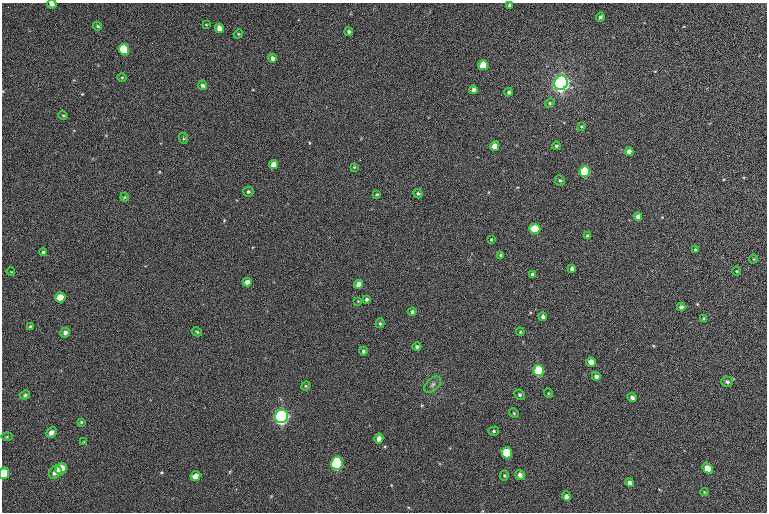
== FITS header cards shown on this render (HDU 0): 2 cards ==
NAXIS1  =                  765 /fastest changing axis
NAXIS2  =                  510 /next to fastest changing axis

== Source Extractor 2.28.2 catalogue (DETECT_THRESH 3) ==
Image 765 x 510 px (HDU 0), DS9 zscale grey, 1 PNG px = 1 image px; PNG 769 x 514 px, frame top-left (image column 1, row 510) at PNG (2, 3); each listed source drawn as its Kron ellipse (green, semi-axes under 4 px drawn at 4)
Background 1480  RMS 43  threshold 130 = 3 sigma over >= 5 px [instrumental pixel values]
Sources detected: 89; all 89 listed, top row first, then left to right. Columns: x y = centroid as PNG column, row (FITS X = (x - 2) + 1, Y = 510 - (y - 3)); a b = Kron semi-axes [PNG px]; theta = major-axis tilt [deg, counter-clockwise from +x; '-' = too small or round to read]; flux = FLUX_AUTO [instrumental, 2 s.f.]
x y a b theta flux
52 4 5 3 - 9.9e+03
509 5 4 3 - 6.6e+03
600 17 4 3 - 6.6e+03
206 24 4 2 - 2.0e+03
98 26 4 3 - 3.6e+03
219 28 5 4 - 2.1e+04
349 32 4 4 - 5.7e+03
238 34 5 4 - 2.9e+03
124 49 5 5 - 1.2e+05
272 58 4 4 - 9.8e+03
483 65 5 4 - 7.3e+04
122 77 5 3 - 2.7e+03
561 83 7 6 - 1.3e+06
202 85 5 4 - 7.4e+03
473 90 4 4 - 1.1e+04
509 92 4 4 - 6.0e+03
550 103 5 4 - 3.8e+03
63 115 5 3 - 2.8e+03
581 126 3 3 - 3.0e+03
183 138 5 3 - 3.0e+03
494 146 4 4 - 3.2e+04
556 146 4 4 - 5.0e+03
629 151 4 4 - 1.8e+04
274 165 4 4 - 2.9e+04
354 167 3 3 - 2.6e+03
585 172 5 5 - 2.2e+05
560 180 5 5 - 5.1e+03
248 192 5 5 - 5.3e+03
377 194 3 3 - 3.5e+03
418 194 5 4 - 4.7e+03
125 197 4 4 - 3.2e+03
638 216 4 4 - 1.6e+04
535 229 5 5 - 8.7e+04
587 236 4 3 - 6.7e+03
491 239 4 3 - 2.3e+03
695 249 4 4 - 4.4e+03
43 252 4 4 - 3.5e+03
501 255 4 4 - 6.1e+03
754 259 4 3 - 2.3e+03
572 268 4 4 - 8.8e+03
737 271 4 3 - 2.4e+03
11 272 4 3 - 2.4e+03
533 274 4 3 - 8.1e+03
247 282 4 4 - 1.4e+04
358 284 4 4 - 2.3e+04
60 297 5 5 - 4.4e+04
366 299 4 4 - 5.3e+03
358 301 4 4 - 2.4e+03
681 307 4 4 - 9.4e+03
412 312 4 4 - 6.2e+03
543 317 4 4 - 9.8e+03
704 319 3 3 - 4.4e+03
380 323 5 4 - 4.6e+03
30 326 4 3 - 3.6e+03
65 332 5 4 - 9.6e+03
197 332 5 3 - 3.4e+03
520 332 4 3 - 3.1e+03
417 347 4 4 - 6.7e+03
363 351 4 4 - 5.8e+03
591 362 5 4 - 2.5e+04
539 370 5 5 - 2.1e+05
596 376 4 4 - 9.0e+03
727 382 6 5 - 7.2e+03
433 385 10 6 45 9.3e+03
306 386 5 4 - 3.3e+03
548 393 5 3 - 2.5e+03
25 395 5 4 - 5.2e+03
519 395 5 4 - 5.4e+03
632 397 5 4 - 9.1e+03
514 413 5 4 - 3.3e+03
281 416 7 6 - 1.1e+06
81 422 4 3 - 3.2e+03
494 431 5 4 - 4.6e+03
51 432 6 5 - 1.5e+04
7 437 5 3 - 2.7e+03
379 438 5 4 - 1.6e+04
84 442 4 3 - 3.3e+03
507 453 5 5 - 1.2e+05
337 463 6 5 - 5.4e+05
708 468 6 4 -46 3.5e+04
61 469 6 5 - 8.9e+04
55 472 7 5 46 1.2e+04
4 473 6 5 - 1.0e+05
504 475 5 4 - 3.7e+03
520 475 5 4 - 1.3e+04
195 476 5 4 - 2.1e+04
630 483 4 4 - 9.4e+03
704 492 4 4 - 2.5e+03
566 496 5 4 - 1.1e+04
At the frame edge (FLAGS 8, measured only in part): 3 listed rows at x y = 52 4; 509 5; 4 473